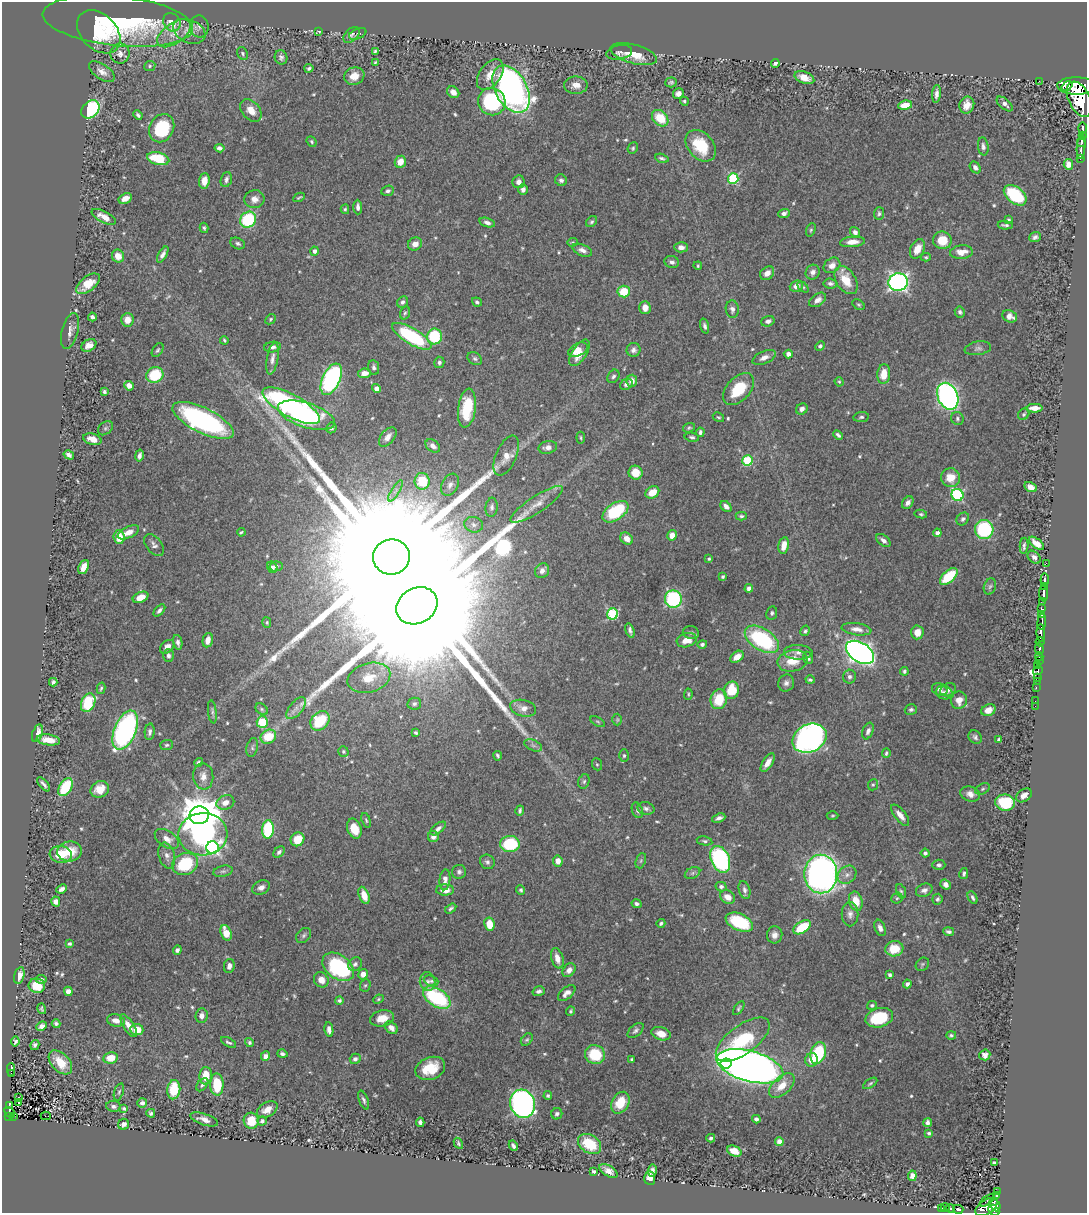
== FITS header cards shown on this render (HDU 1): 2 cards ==
NAXIS1  =                 1085
NAXIS2  =                 1211

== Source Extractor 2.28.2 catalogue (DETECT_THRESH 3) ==
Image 1085 x 1211 px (HDU 1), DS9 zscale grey, 1 PNG px = 1 image px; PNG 1089 x 1215 px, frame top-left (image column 1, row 1211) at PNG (2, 2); each listed source drawn as its Kron ellipse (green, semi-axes under 4 px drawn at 4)
Background 0.755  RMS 0.011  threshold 0.0341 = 3 sigma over >= 5 px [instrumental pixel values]
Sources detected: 602; of the 602, the 500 brightest by FLUX_AUTO listed and drawn (102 fainter detections omitted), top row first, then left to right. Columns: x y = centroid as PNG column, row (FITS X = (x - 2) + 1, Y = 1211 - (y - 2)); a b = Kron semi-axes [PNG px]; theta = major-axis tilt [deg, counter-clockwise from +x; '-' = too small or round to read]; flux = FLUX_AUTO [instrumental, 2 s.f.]
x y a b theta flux
118 21 75 25 -6 130
172 22 10 8 -58 12
199 26 11 9 -83 3.6
189 31 17 11 -24 10
319 31 4 2 - 1
99 32 25 17 -44 32
174 33 19 10 35 11
358 34 9 5 22 2.1
351 35 9 6 44 2.3
375 51 3 3 - 1.2
619 52 13 7 11 3
120 54 10 9 - 4.2
243 54 7 5 -62 1.5
634 54 24 9 -15 16
281 57 7 6 - 2.5
375 63 4 3 - 1.1
775 63 4 3 - 1.6
150 66 6 5 - 1.4
309 68 4 4 - 1.6
102 72 15 7 -34 5.2
490 75 17 10 54 11
354 76 10 8 20 9
804 78 10 6 -20 8.7
1039 81 3 2 - 2.7
671 82 6 5 - 1.4
576 85 12 8 0 5.8
1067 86 6 3 38 340
1077 86 20 8 -1 3100
511 89 25 16 -61 350
453 92 6 5 - 5
678 94 5 5 - 3.1
936 94 9 4 85 3.4
1079 99 19 10 -65 4800
684 101 4 4 - 1.1
492 102 14 13 - 79
1005 104 9 5 -41 3.2
905 105 7 4 10 12
967 105 8 7 - 6.7
90 109 10 8 45 79
251 110 13 8 -48 8.4
138 115 5 3 - 2
660 118 9 7 -44 21
162 128 15 12 60 43
1083 128 6 3 -90 380
1082 135 4 2 - 60
312 142 6 4 -49 1.3
1081 142 5 3 - 300
701 146 18 12 -48 30
983 146 9 5 -83 2.5
1081 147 12 3 86 640
219 148 5 4 - 2.5
633 148 6 5 - 1.3
662 158 7 3 -19 1.8
1080 158 3 2 - 46
158 159 11 6 -14 34
400 162 6 5 - 7.9
1068 164 5 4 - 5
975 167 6 5 - 2.9
733 178 5 5 - 61
226 179 8 5 72 2.3
561 180 6 5 - 2.2
204 181 8 5 85 8.2
518 182 6 6 - 4.1
523 189 5 5 - 3.6
388 191 6 5 - 2.1
1015 195 13 8 -38 48
299 197 6 2 27 1
125 199 7 5 28 6.2
254 199 10 9 - 5.3
358 207 7 4 -88 2.6
345 209 5 4 - 1.2
784 213 6 4 22 2.9
879 213 6 5 - 1.6
104 217 13 5 -27 7.1
248 220 8 7 - 54
1009 220 4 3 - 1
487 222 8 4 -14 2.9
592 222 6 5 - 1.5
1005 225 7 3 -3 1.9
204 228 5 3 - 1.5
811 230 7 4 68 1.2
855 232 6 4 -52 3
1035 237 6 5 - 2.2
942 240 9 8 - 16
573 242 5 4 - 1.1
852 242 12 5 5 7.6
238 243 8 5 -25 2.1
415 244 7 6 - 5.4
681 247 7 5 -3 4
917 249 10 6 63 9.1
582 250 10 5 -23 3.7
314 251 4 4 - 3.1
961 252 11 6 4 9.7
163 254 9 4 61 3.3
118 256 7 6 - 8
926 257 5 4 - 1
672 262 7 6 - 2.6
832 265 9 7 37 5.5
698 266 4 3 - 1.1
813 272 7 6 - 3.5
767 273 8 6 44 5.2
846 280 15 9 -59 16
898 282 9 8 - 310
830 283 7 5 -7 2.4
88 284 14 7 37 12
796 286 7 5 19 5.2
803 287 6 4 -44 1.2
624 292 6 6 - 20
818 300 9 6 33 4.2
402 302 6 5 - 2.2
477 302 5 4 - 1.8
858 305 7 4 -37 1.2
645 308 6 5 - 6.7
732 309 9 6 -82 3
960 312 5 5 - 1.8
405 313 7 5 72 1.5
1010 316 8 6 -22 4.4
92 317 4 3 - 2.3
271 319 6 4 44 1.2
127 320 7 6 - 6.8
768 321 7 5 18 3
705 326 7 4 -73 2.3
70 331 18 8 76 5.2
412 336 22 7 -31 76
435 336 8 7 - 42
224 340 4 3 - 1.1
89 345 8 6 32 5.1
820 346 5 4 - 1.8
272 347 8 5 9 3.1
978 348 13 6 9 2.9
158 350 8 5 56 1.5
578 350 10 6 26 7.8
633 350 7 7 - 2.9
579 353 15 7 57 11
788 354 5 4 - 4.2
764 358 12 6 23 4.4
272 359 16 5 80 4.2
475 359 8 6 -32 1.8
439 362 6 5 - 2.1
374 367 7 5 -82 2.1
364 373 6 5 - 6.4
884 374 10 6 84 14
155 375 9 7 31 35
613 376 7 5 56 2
331 379 17 9 65 190
632 381 6 5 - 4.7
839 382 5 4 - 1
626 384 6 5 - 2.4
129 386 5 4 - 5.7
376 389 4 4 - 3.8
739 389 19 11 47 28
104 392 4 3 - 1.4
948 396 14 10 -66 320
291 406 32 11 -29 190
467 408 19 8 82 33
1035 408 8 4 2 6.9
802 409 6 5 - 3.5
1024 414 6 5 - 1.4
306 415 30 12 -18 160
718 417 6 4 -29 1.2
861 417 8 5 8 1.7
957 419 6 6 - 1.9
203 420 33 12 -26 170
105 428 8 6 41 1.9
331 428 5 5 - 2
689 428 6 4 18 1.2
700 432 5 3 - 1.9
838 435 5 3 - 1.8
388 437 11 6 51 5
692 437 7 4 -11 1.7
581 438 6 3 -84 1.1
92 439 9 5 -16 9
433 446 8 5 -37 3.8
548 447 9 6 10 4.5
69 455 5 4 - 2.7
139 456 6 4 78 2.7
506 456 21 10 66 9.7
747 461 5 5 - 50
635 473 7 7 - 14
951 478 9 9 - 12
422 481 8 7 - 26
450 485 12 8 60 4.2
1031 487 6 4 -28 5.1
395 491 12 4 58 3
652 492 7 5 32 12
957 495 6 6 - 100
908 503 7 5 52 3.1
537 504 31 8 33 11
726 506 6 4 -41 3.8
492 507 9 6 84 2.6
615 512 14 8 35 54
921 514 6 4 -10 1.3
741 516 5 4 - 1.5
963 519 7 5 46 2.2
474 525 9 7 -15 3.2
984 529 9 9 - 80
128 532 11 5 25 6.9
241 532 4 2 - 1
937 533 4 4 - 3.8
672 535 5 5 - 5.6
119 537 7 5 -84 16
627 539 7 5 -39 6.9
883 541 8 5 -42 3.3
1036 543 9 4 -39 8.5
154 545 12 7 -50 3.5
784 545 8 5 78 9.1
1024 546 8 3 85 1.9
391 557 18 17 - 110000
1034 557 7 5 -43 3.1
709 559 4 3 - 1.2
1046 563 2 2 - 15
276 566 6 5 - 1.8
83 567 7 5 66 8.4
272 567 6 5 - 1.9
542 571 8 7 - 4.1
723 576 4 3 - 1.3
949 576 11 5 42 38
1045 579 6 3 85 500
990 586 8 6 71 2.4
1044 586 4 3 - 110
749 588 4 4 - 3.5
1044 593 8 3 -85 580
140 597 8 5 23 9.7
673 599 9 8 - 85
1042 601 3 2 - 45
417 606 21 17 29 110000
1041 608 3 3 - 98
159 610 7 4 45 2.3
772 613 7 5 82 1.8
613 614 5 5 - 78
1042 614 3 3 - 220
267 622 5 4 - 1
1042 622 8 3 84 180
857 629 15 6 -8 5.8
630 630 7 3 -74 2.5
805 631 5 4 - 1.2
917 632 7 6 - 8.8
691 633 8 6 -10 2
1041 633 8 3 -89 250
762 639 19 10 -33 84
208 640 7 5 77 6.3
687 640 10 6 16 10
178 642 7 4 -78 2.8
1040 642 5 3 - 160
702 644 5 4 - 1.9
167 647 8 5 43 4.4
1039 649 6 3 -81 490
798 652 14 7 -1 4.6
860 652 15 9 -32 470
168 656 6 5 - 2.6
1039 656 4 2 - 89
737 657 7 5 37 7.2
808 658 6 4 -67 2.3
792 661 15 10 12 15
1039 661 3 2 - 33
1038 665 4 3 - 170
1038 670 5 3 - 200
904 671 4 3 - 1.6
849 677 7 6 - 2.3
1037 677 3 2 - 8.8
369 678 22 14 16 17
810 680 4 3 - 1.3
1037 681 3 2 - 22
53 682 4 4 - 1.8
786 683 8 8 - 3.3
1036 687 3 2 - 73
101 688 6 4 77 1.3
732 690 8 7 - 23
940 690 8 6 -23 3
948 690 8 6 26 2.6
944 692 8 6 -18 2.9
688 694 5 4 - 1
719 699 10 8 73 23
959 700 9 8 - 7.5
1035 701 2 2 - 9.6
88 703 10 7 66 44
414 704 7 6 - 1.9
1035 706 2 2 - 12
296 708 13 6 51 4.6
523 708 13 8 -14 6.7
262 709 7 5 -41 1.5
911 710 6 5 - 1.8
988 710 7 5 23 7
212 712 12 4 -83 1.8
617 720 6 5 - 1
320 721 11 8 46 35
262 722 6 5 - 28
598 722 8 3 -30 1.1
125 730 21 11 67 190
868 731 8 5 68 2.8
150 732 8 5 85 2.3
37 733 9 5 73 6.9
416 733 4 3 - 1.3
268 737 8 6 31 24
975 737 7 6 - 2.2
809 738 18 14 24 300
48 740 12 5 -8 11
999 740 4 3 - 2.1
167 745 6 5 - 1.5
533 745 9 5 -24 2.5
252 748 9 5 76 2
343 751 5 5 - 1.3
886 753 5 3 - 1.2
498 756 5 3 - 1.5
624 756 6 5 - 1.5
198 762 5 4 - 1.5
768 763 10 5 58 6.4
597 764 6 5 - 1.1
203 776 13 10 -84 6.8
584 781 7 5 73 1.7
44 784 8 3 -50 2.5
873 785 6 5 - 1.3
65 787 10 6 59 41
100 789 9 8 - 9.8
983 789 8 5 28 1.7
970 794 10 7 -18 5.5
1024 795 8 6 36 5
225 802 9 7 22 7
1005 803 10 8 -11 44
646 808 8 6 -13 2.4
520 810 5 3 - 1.7
637 810 8 5 -69 2
199 815 10 9 - 2500
900 815 13 5 -52 6.4
833 816 6 4 2 1
719 818 7 3 22 2.6
366 820 7 4 -73 1.2
438 828 9 4 39 2.8
268 829 9 6 87 61
354 829 10 7 -70 15
203 834 24 21 3 190
433 837 5 5 - 4.1
167 839 13 8 -33 6.5
297 839 7 6 - 17
705 841 8 4 -11 1.4
510 844 10 8 1 46
212 848 6 6 - 170
70 851 12 10 5 14
279 852 7 4 43 2.1
925 853 4 4 - 2.1
61 854 11 8 -7 20
167 856 13 8 -74 4.2
720 859 14 9 -67 140
558 861 5 5 - 6.1
641 861 8 5 70 1.5
487 862 8 6 -41 2.2
185 864 13 10 23 45
939 865 6 5 - 2.4
223 871 10 5 12 2
459 872 7 7 - 2.3
693 873 8 5 28 2
821 874 19 16 90 420
964 874 5 4 - 1.9
847 875 10 8 40 4.4
445 880 10 5 84 4.9
946 885 6 4 -40 4.6
261 887 9 6 27 4.2
721 887 5 4 - 2
62 889 5 4 - 3
445 890 9 5 -1 8.6
521 890 4 4 - 1.4
744 890 9 5 -72 2.7
924 890 8 6 24 3.3
901 891 7 4 -69 1.4
364 895 9 5 -69 10
728 897 8 6 -32 7
897 898 5 5 - 1.3
973 898 7 4 -62 1.9
937 899 5 5 - 1.5
856 901 10 6 -74 13
56 902 5 4 - 4.4
637 904 5 4 - 2.3
451 908 6 4 33 1.7
850 914 12 8 89 4.3
739 922 14 8 -24 43
661 923 4 4 - 1.4
489 924 7 5 -82 13
802 927 10 5 33 31
880 928 8 5 -69 3.8
949 932 5 4 - 2
226 933 8 5 -71 12
304 935 8 6 46 2.1
775 935 8 7 - 4.3
70 944 4 3 - 1.6
894 949 9 7 10 18
177 950 5 4 - 2.2
557 958 10 6 -75 6.8
355 964 7 6 - 2.3
922 964 7 6 - 1.5
229 966 7 5 80 4.2
338 967 17 12 -36 84
569 970 7 5 48 4.7
363 974 5 5 - 5.5
19 975 8 5 77 4.8
890 975 4 3 - 1.9
41 979 5 4 - 1.6
321 980 8 7 - 6.1
431 981 7 5 -21 1.6
427 982 9 7 -80 3.2
907 984 4 4 - 2.5
365 985 6 5 - 1.3
37 986 8 7 - 17
68 991 5 4 - 4.8
539 991 6 4 16 2.2
567 993 10 5 40 5.3
437 998 15 9 -33 74
378 999 5 4 - 1.1
339 1001 4 4 - 1.9
872 1005 5 4 - 1.7
739 1008 8 4 55 1.5
42 1009 5 3 - 1.2
571 1011 4 4 - 1.2
202 1016 7 6 - 4.3
382 1018 12 8 13 9.7
879 1018 14 9 14 38
116 1021 9 6 -13 4.7
56 1024 4 4 - 1.8
42 1026 6 4 25 4.2
129 1026 13 5 -57 6.5
391 1028 7 5 -43 4.7
137 1030 6 5 - 7.8
329 1030 7 4 -82 3.4
636 1031 9 5 42 2.3
661 1034 10 6 -16 9.4
951 1035 5 4 - 1.4
527 1040 7 5 47 1.4
743 1040 32 14 36 59
15 1041 5 4 - 1.5
228 1042 8 3 -29 1.7
249 1043 4 4 - 1.5
35 1045 5 4 - 1.8
818 1053 11 7 73 56
282 1054 5 4 - 1.7
595 1054 10 9 - 31
985 1055 5 5 - 3.9
265 1056 5 4 - 4
111 1058 7 5 12 10
355 1059 5 5 - 2.5
631 1059 3 3 - 1.2
811 1060 7 6 - 7.9
60 1062 14 8 -46 14
726 1063 5 5 - 35
750 1066 34 15 -15 930
430 1068 15 11 21 22
11 1069 6 3 88 59
11 1074 2 2 - 18
206 1076 9 6 87 13
870 1083 8 4 34 1.4
217 1084 11 6 -88 28
202 1085 7 4 49 1.9
782 1086 15 8 42 11
174 1090 10 6 83 27
119 1092 9 4 72 1.7
548 1096 4 4 - 1.4
19 1097 3 3 - 3.5
364 1100 10 4 -69 2
18 1103 3 2 - 2.6
142 1103 5 4 - 2.9
620 1103 11 8 61 20
522 1104 14 12 -74 260
9 1105 4 3 - 12
113 1106 7 5 -8 2
124 1109 4 3 - 1.4
267 1110 11 7 31 8.2
10 1112 6 3 -45 40
151 1113 4 4 - 1.7
557 1114 6 5 - 2.1
14 1116 3 3 - 14
46 1116 5 2 - 2.4
8 1117 3 2 - 32
204 1119 14 5 -17 5.8
756 1119 4 4 - 2
251 1121 8 7 - 17
262 1121 4 4 - 2.4
420 1122 5 4 - 2.3
928 1123 4 4 - 2.3
124 1124 5 5 - 4
929 1133 3 3 - 1.3
711 1138 4 3 - 1.7
779 1141 4 4 - 2.7
458 1143 6 4 -60 1.3
590 1144 12 8 -32 31
513 1146 5 3 - 2
734 1151 8 5 -21 9.2
994 1163 3 3 - 1.1
608 1171 10 5 -31 5.1
652 1171 6 4 82 2.7
594 1172 4 3 - 2.5
912 1176 5 4 - 3.6
650 1178 7 5 -86 6.3
998 1191 3 3 - 78
997 1196 4 3 - 70
987 1200 8 2 37 82
995 1205 6 5 - 550
986 1207 12 7 35 470
942 1208 3 2 - 13
945 1208 4 3 - 17
950 1209 4 3 - 38
958 1209 5 3 - 170
994 1210 6 4 -46 350
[102 fainter detections neither listed nor drawn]